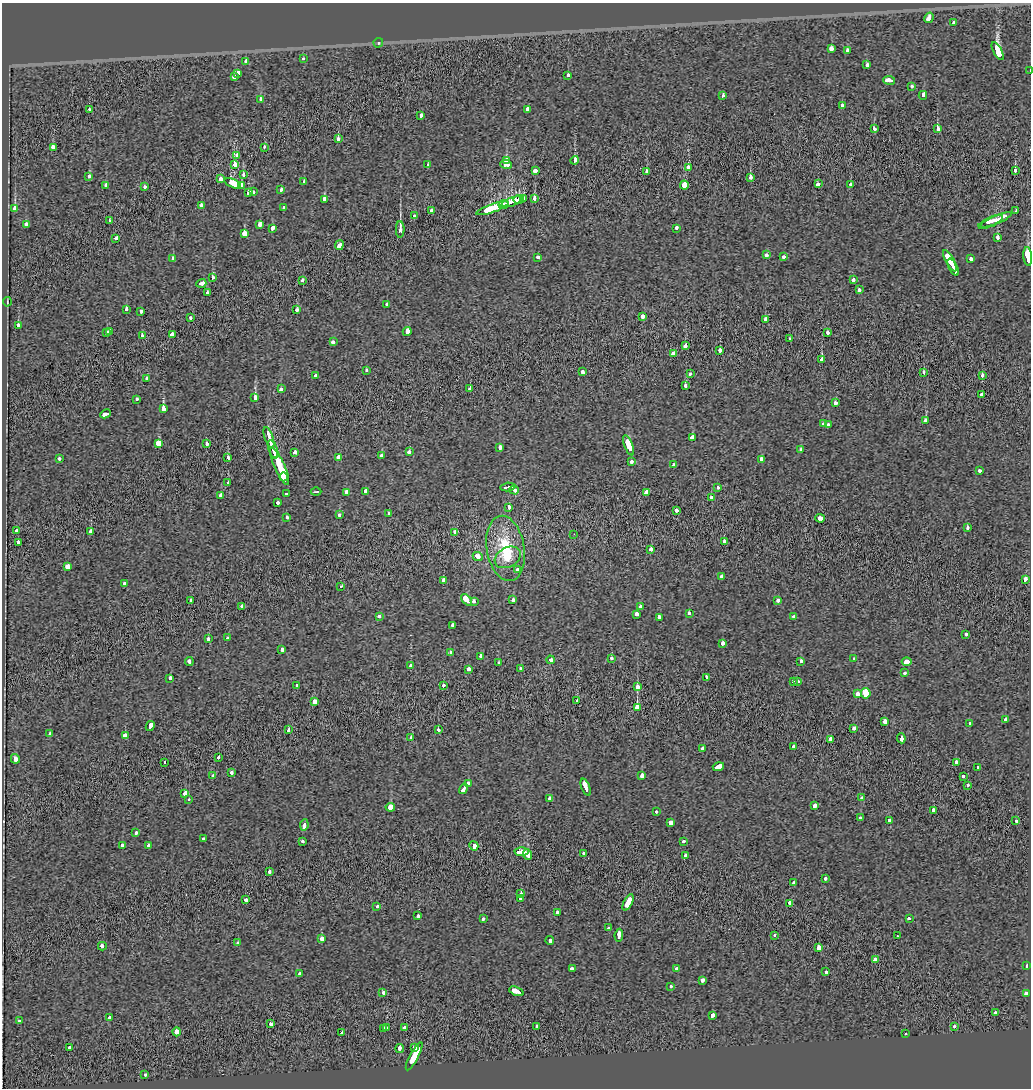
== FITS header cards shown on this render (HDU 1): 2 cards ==
NAXIS1  =                 1029
NAXIS2  =                 1086

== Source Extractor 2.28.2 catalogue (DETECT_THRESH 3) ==
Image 1029 x 1086 px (HDU 1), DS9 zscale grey, 1 PNG px = 1 image px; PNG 1033 x 1090 px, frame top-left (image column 1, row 1086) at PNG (2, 3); each listed source drawn as its Kron ellipse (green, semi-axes under 4 px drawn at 4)
Background 0.00229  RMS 0.068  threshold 0.203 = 3 sigma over >= 5 px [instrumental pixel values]
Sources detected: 333; all 333 listed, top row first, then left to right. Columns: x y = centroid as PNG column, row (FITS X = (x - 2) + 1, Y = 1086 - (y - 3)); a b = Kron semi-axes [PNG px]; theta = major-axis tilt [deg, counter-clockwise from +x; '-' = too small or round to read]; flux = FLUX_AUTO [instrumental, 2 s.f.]
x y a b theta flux
929 18 5 3 - 200
954 22 3 3 - 52
378 43 5 4 - 8.4
831 49 4 3 - 85
847 51 4 4 - 57
998 51 10 4 -62 1900
303 59 3 3 - 26
246 61 4 3 - 31
867 65 4 3 - 58
1030 70 3 2 - 45
238 73 4 3 - 79
568 75 3 3 - 61
234 77 4 3 - 79
889 80 6 3 -10 190
911 86 3 3 - 33
923 95 4 3 - 87
722 96 3 3 - 41
260 99 4 3 - 38
842 106 3 3 - 36
89 109 3 3 - 34
528 109 4 3 - 220
421 116 4 3 - 54
937 128 4 3 - 110
874 129 3 3 - 47
338 139 4 3 - 70
53 147 4 3 - 76
264 147 3 3 - 31
237 156 3 3 - 120
506 160 4 3 - 57
575 160 4 3 - 120
428 164 3 3 - 43
506 164 6 4 -10 180
234 165 3 3 - 160
689 167 4 3 - 62
535 171 4 3 - 48
1015 171 3 3 - 120
646 172 3 3 - 60
244 174 3 3 - 71
89 177 4 3 - 51
750 177 3 3 - 45
220 179 4 3 - 110
304 182 3 3 - 66
233 183 9 3 -24 1000
818 184 4 3 - 79
851 184 3 3 - 27
241 185 3 3 - 29
684 185 4 4 - 440
106 186 3 3 - 120
145 187 4 3 - 35
281 190 3 3 - 51
253 192 4 3 - 43
248 193 4 3 - 190
523 198 4 2 - 110
534 198 4 3 - 65
325 199 4 3 - 180
519 199 5 3 - 170
512 202 11 4 20 590
503 204 5 3 - 190
202 205 4 3 - 80
15 208 3 3 - 400
284 208 3 3 - 42
492 208 17 4 19 690
431 211 3 3 - 64
1016 211 3 3 - 34
415 216 3 3 - 31
109 220 3 2 - 23
995 220 18 3 24 630
991 221 13 3 22 280
260 224 4 3 - 79
26 225 3 3 - 150
272 228 4 3 - 590
677 228 4 3 - 46
400 229 8 3 -90 50
245 234 3 3 - 1400
116 238 3 3 - 87
998 238 4 3 - 77
339 245 5 3 - 180
766 255 4 3 - 100
784 256 4 3 - 35
1028 256 9 3 -85 2400
538 257 3 3 - 41
971 258 3 3 - 110
173 259 3 3 - 120
950 261 12 4 -61 520
953 267 9 3 -62 580
212 277 3 3 - 59
302 280 3 3 - 57
853 280 3 3 - 93
201 283 5 3 - 98
859 290 3 3 - 50
207 292 3 3 - 70
7 302 5 2 - 4.2
387 304 3 3 - 54
126 309 3 3 - 31
297 310 3 3 - 40
140 311 3 3 - 66
642 316 3 3 - 64
190 318 3 3 - 37
765 319 3 3 - 100
18 326 3 3 - 130
109 331 4 3 - 60
407 331 4 3 - 270
106 333 3 3 - 60
827 333 3 3 - 89
172 334 4 3 - 71
142 335 4 3 - 69
790 339 3 3 - 51
333 342 4 3 - 59
686 346 3 3 - 130
720 350 3 3 - 97
674 354 3 3 - 340
822 360 4 3 - 130
366 370 3 3 - 24
583 372 4 3 - 58
924 373 3 3 - 31
690 374 3 3 - 25
982 375 3 3 - 77
315 376 3 3 - 100
147 378 3 3 - 50
685 385 3 3 - 110
281 389 3 3 - 66
470 389 4 3 - 63
981 394 3 3 - 47
255 397 4 3 - 320
137 399 3 3 - 45
835 403 4 3 - 110
163 409 4 4 - 210
106 414 5 3 - 150
926 421 4 3 - 460
824 424 3 3 - 45
828 425 4 3 - 61
693 437 4 3 - 200
269 438 11 3 -71 580
158 443 4 4 - 350
206 444 3 3 - 110
629 445 11 4 -69 450
500 447 3 3 - 120
273 449 9 3 -71 510
801 450 4 3 - 46
409 452 3 3 - 74
295 453 4 3 - 75
382 455 3 3 - 34
339 457 4 3 - 210
59 458 3 3 - 47
228 458 3 3 - 53
761 459 4 3 - 78
631 462 3 3 - 56
674 465 3 3 - 42
280 466 20 5 -66 1300
980 470 3 3 - 72
284 477 4 3 - 210
228 483 3 3 - 22
508 487 7 3 4 89
717 487 3 3 - 75
514 490 5 3 - 78
366 491 3 3 - 59
316 492 5 2 - 4.8
347 492 4 4 - 120
287 493 4 3 - 17
647 493 4 4 - 350
221 496 4 3 - 95
711 497 4 3 - 190
278 503 3 3 - 65
508 507 3 3 - 89
677 511 3 3 - 82
388 513 3 3 - 32
339 515 3 3 - 37
287 517 3 3 - 41
820 518 5 3 - 270
967 527 3 3 - 57
17 531 3 3 - 49
90 531 3 3 - 56
455 532 3 3 - 77
574 534 2 2 - 2.5
724 541 3 3 - 71
18 542 3 3 - 49
506 548 33 19 -80 250
651 549 3 3 - 53
478 556 5 3 - 130
508 557 14 10 29 56
67 566 4 3 - 210
518 570 4 3 - 62
722 576 3 3 - 50
1025 579 3 3 - 160
443 580 3 3 - 36
125 583 3 3 - 92
341 586 3 3 - 27
191 600 4 3 - 65
466 600 7 3 -48 300
513 600 3 3 - 53
778 600 4 3 - 39
474 601 4 3 - 52
242 606 3 3 - 49
640 606 3 3 - 78
689 613 3 3 - 28
636 614 4 3 - 58
379 616 4 3 - 32
794 617 3 3 - 30
659 618 3 3 - 120
452 625 3 3 - 53
966 634 3 3 - 30
228 638 3 3 - 55
209 639 3 3 - 55
722 643 3 3 - 67
282 650 4 3 - 72
450 652 4 3 - 26
481 656 4 3 - 46
611 658 3 3 - 72
854 659 3 3 - 26
551 660 4 3 - 57
801 661 4 3 - 36
189 662 4 3 - 57
907 662 5 3 - 770
498 663 3 3 - 30
410 665 3 3 - 100
468 669 3 3 - 99
521 669 4 3 - 57
905 673 3 3 - 14
706 677 3 3 - 83
170 678 3 3 - 59
793 681 4 3 - 36
798 682 3 3 - 23
296 685 3 3 - 30
443 686 3 3 - 55
637 687 4 3 - 64
866 693 5 4 - 130
857 694 3 3 - 97
577 700 3 3 - 66
314 702 4 3 - 120
637 708 3 3 - 2100
1006 720 3 3 - 490
885 722 3 3 - 200
970 724 3 3 - 55
150 726 5 3 - 180
854 728 3 3 - 68
288 730 4 3 - 61
439 730 3 3 - 260
50 734 3 3 - 55
125 736 3 3 - 570
411 737 3 3 - 65
901 738 5 3 - 130
831 739 3 3 - 120
794 746 3 3 - 46
703 749 3 3 - 84
218 757 3 3 - 37
15 759 5 3 - 200
164 763 3 3 - 32
956 763 3 3 - 66
718 767 6 3 17 210
978 767 3 3 - 25
231 773 3 3 - 55
213 775 3 3 - 20
642 776 3 3 - 120
963 776 3 3 - 29
468 784 4 3 - 150
968 785 3 3 - 40
586 787 9 3 -70 370
464 789 5 3 - 110
185 794 3 3 - 280
862 797 3 3 - 32
189 799 3 3 - 220
550 799 4 3 - 190
814 806 4 3 - 82
390 807 4 3 - 560
933 810 3 3 - 130
656 812 3 3 - 23
860 818 4 3 - 59
889 820 3 3 - 42
1016 821 4 3 - 64
670 822 3 3 - 120
304 825 6 3 81 150
136 833 3 3 - 53
203 839 3 3 - 44
683 841 3 3 - 46
302 842 3 3 - 38
122 845 3 3 - 130
148 845 3 3 - 15
474 846 5 3 - 310
522 852 7 3 3 560
583 853 3 3 - 78
528 855 5 3 - 980
686 855 3 3 - 120
269 872 3 3 - 42
825 879 3 3 - 38
793 883 3 3 - 100
521 894 3 3 - 79
520 898 3 3 - 120
246 900 3 3 - 68
628 902 9 3 63 300
789 903 4 3 - 98
377 906 3 3 - 35
557 913 3 3 - 51
418 916 3 3 - 79
484 918 3 3 - 85
909 918 3 3 - 60
609 928 3 3 - 50
619 935 6 3 83 230
775 935 3 3 - 24
897 936 3 3 - 8
322 938 3 3 - 210
550 940 4 3 - 170
238 943 3 3 - 42
102 946 4 3 - 66
819 947 3 3 - 170
875 960 4 3 - 320
1027 966 4 3 - 85
572 968 4 3 - 71
676 968 3 3 - 30
826 972 3 3 - 90
299 973 3 3 - 48
702 980 3 3 - 71
670 986 3 3 - 29
516 991 7 3 -22 220
383 992 4 3 - 90
1026 994 4 3 - 300
995 1013 3 3 - 77
713 1015 4 3 - 100
109 1018 4 3 - 42
19 1021 3 3 - 33
270 1023 3 3 - 90
537 1026 4 3 - 100
954 1026 3 3 - 35
383 1028 3 3 - 31
387 1028 4 3 - 60
405 1028 4 3 - 130
177 1032 4 3 - 220
342 1032 3 3 - 18
906 1034 3 3 - 8.4
69 1047 3 3 - 31
415 1048 3 3 - 160
400 1049 4 3 - 81
414 1056 15 3 62 650
145 1075 3 3 - 45
At the frame edge (FLAGS 8, measured only in part): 2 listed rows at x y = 1030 70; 1028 256